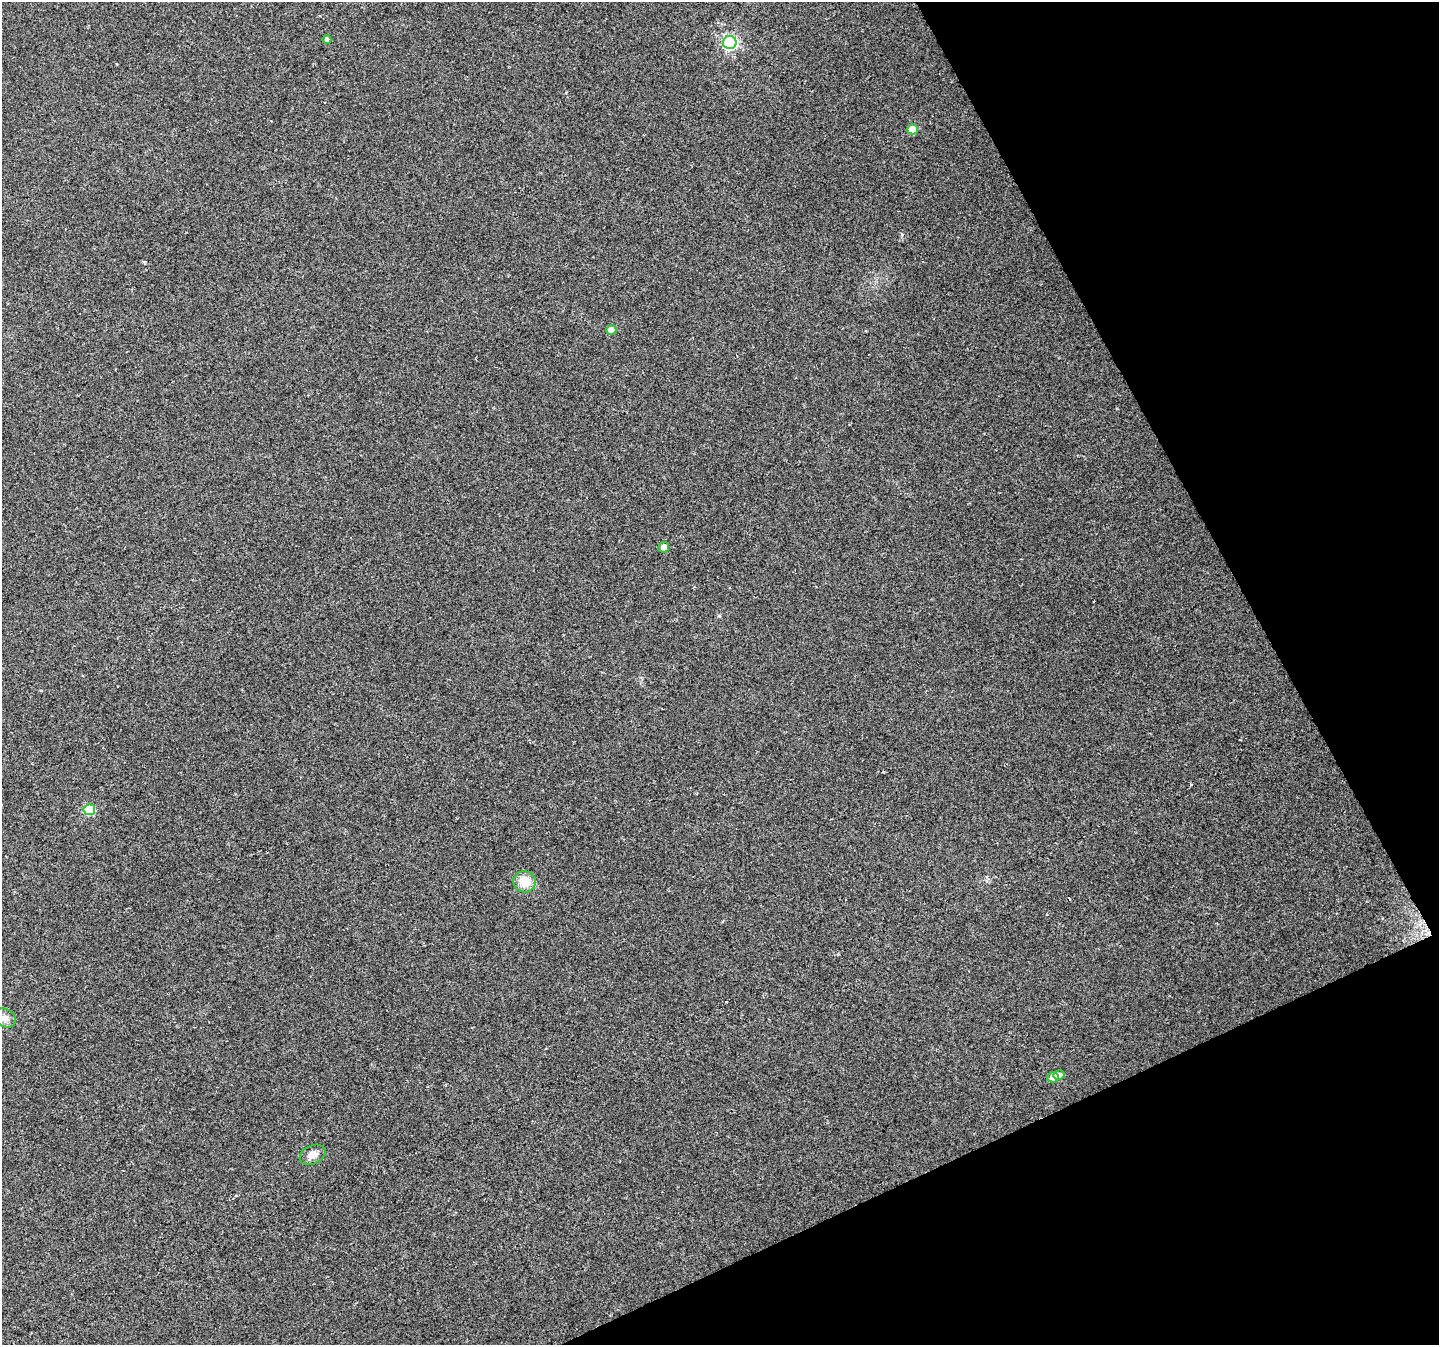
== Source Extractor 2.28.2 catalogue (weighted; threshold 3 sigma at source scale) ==
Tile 12 of 4 x 4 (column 4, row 3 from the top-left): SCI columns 4314-5750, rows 1502-2844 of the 5750 x 5629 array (HDU 1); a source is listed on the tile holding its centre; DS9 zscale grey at full resolution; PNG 1441 x 1347 px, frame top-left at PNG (2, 2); each listed source drawn as its Kron ellipse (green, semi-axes under 4 px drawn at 4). Shown black and unused: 22% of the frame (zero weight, under 2 of 3 exposures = <1% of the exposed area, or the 3 px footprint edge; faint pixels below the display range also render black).
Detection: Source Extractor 2.28.2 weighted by HDU 2 'WHT'; one run over the whole footprint, this tile lists its part. Background 0.0804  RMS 0.0076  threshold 0.0341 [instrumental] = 3 sigma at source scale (4.5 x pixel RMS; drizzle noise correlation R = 1.50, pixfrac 1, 0.0396/0.0396 arcsec/px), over >= 5 px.
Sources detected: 13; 2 cosmic-ray / hot-pixel residue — neither listed nor drawn; the other 11 listed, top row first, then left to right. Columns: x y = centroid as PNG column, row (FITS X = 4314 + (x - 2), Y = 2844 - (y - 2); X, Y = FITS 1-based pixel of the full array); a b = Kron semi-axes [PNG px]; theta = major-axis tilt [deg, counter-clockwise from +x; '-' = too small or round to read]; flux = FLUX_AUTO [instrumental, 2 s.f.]
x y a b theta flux
327 39 4 4 - 1.7
730 42 7 6 - 170
912 129 5 5 - 14
611 330 5 5 - 11
664 547 5 5 - 4.7
89 810 6 5 - 37
525 882 11 10 - 13
5 1018 11 9 -28 4.2
1059 1075 5 4 - 3.2
1053 1077 6 5 - 6.7
313 1155 14 9 23 5.8